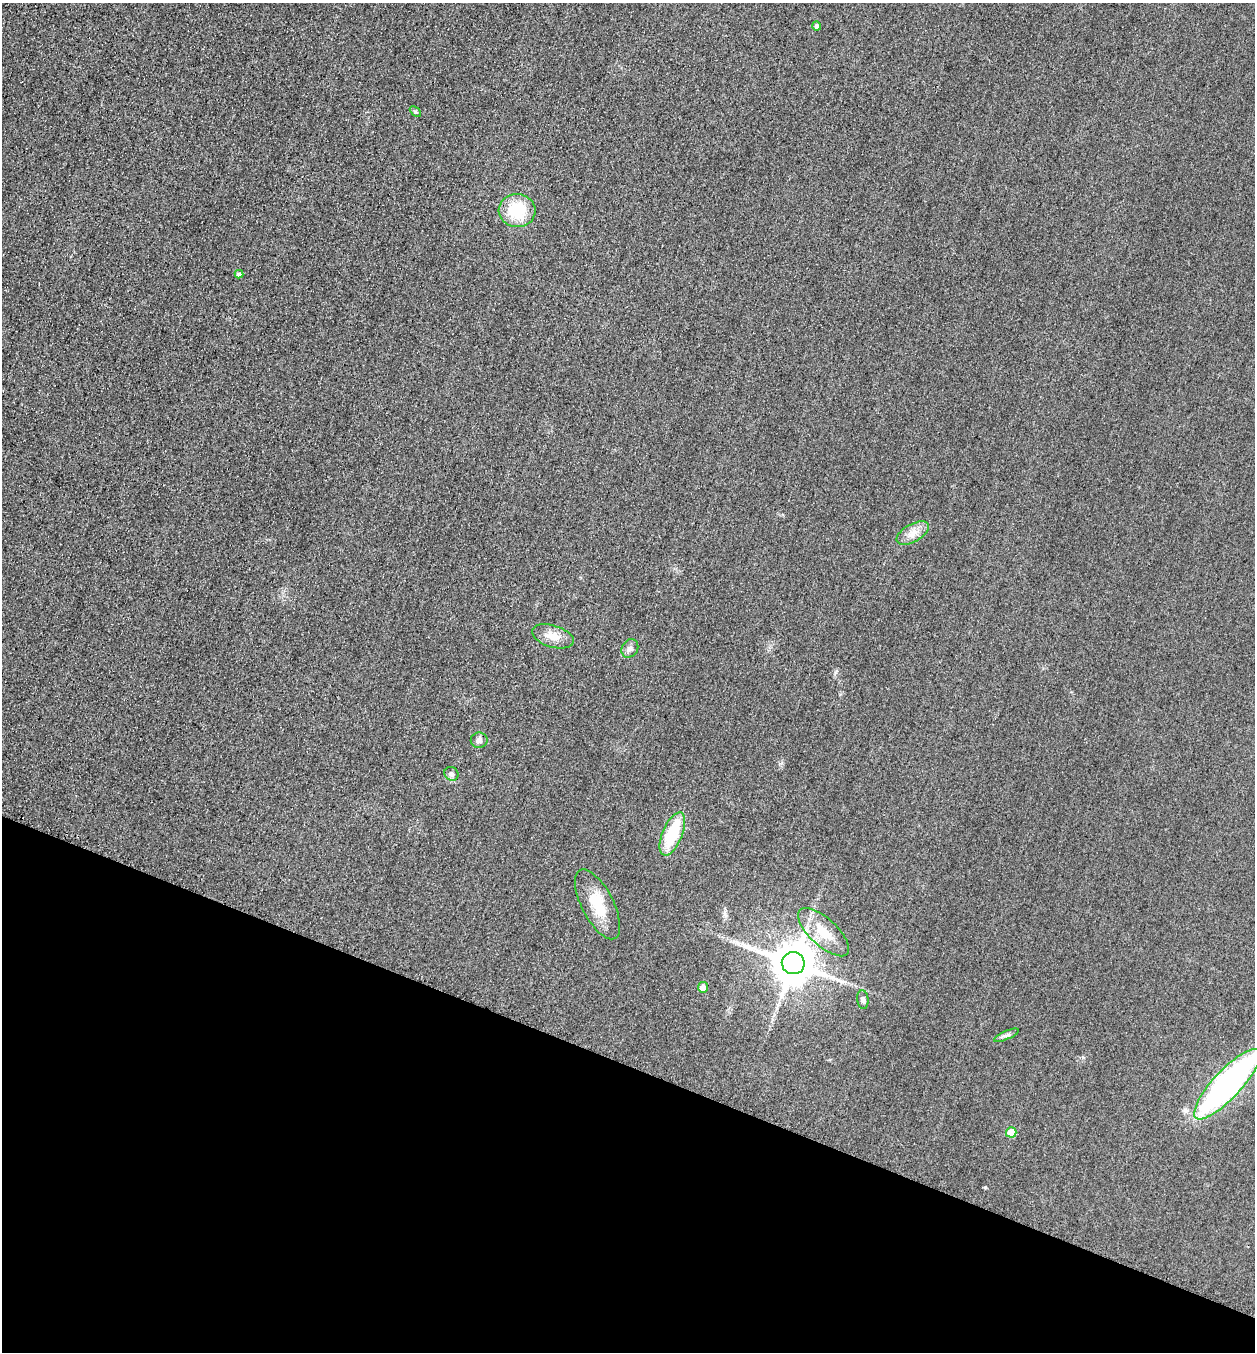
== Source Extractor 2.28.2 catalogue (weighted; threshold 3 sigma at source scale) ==
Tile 15 of 4 x 4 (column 3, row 4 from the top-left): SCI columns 2668-3920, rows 24-1373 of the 5463 x 5449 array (HDU 1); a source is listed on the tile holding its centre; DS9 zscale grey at full resolution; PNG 1257 x 1354 px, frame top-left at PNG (2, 3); each listed source drawn as its Kron ellipse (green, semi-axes under 4 px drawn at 4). Shown black and unused: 21% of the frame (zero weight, under 3 of 4 exposures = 3% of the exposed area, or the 3 px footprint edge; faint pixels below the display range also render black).
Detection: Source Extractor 2.28.2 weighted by HDU 2 'WHT'; one run over the whole footprint, this tile lists its part. Background 0.0772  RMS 0.017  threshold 0.0761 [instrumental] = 3 sigma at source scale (4.5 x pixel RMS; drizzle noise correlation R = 1.50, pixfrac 1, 0.05/0.05 arcsec/px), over >= 5 px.
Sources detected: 18; all 18 listed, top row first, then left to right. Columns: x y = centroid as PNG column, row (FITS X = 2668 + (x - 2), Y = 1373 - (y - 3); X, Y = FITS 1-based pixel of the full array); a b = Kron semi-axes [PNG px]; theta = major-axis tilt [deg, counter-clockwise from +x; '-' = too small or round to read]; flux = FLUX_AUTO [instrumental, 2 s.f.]
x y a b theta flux
817 26 4 4 - 6.9
415 112 6 4 -45 2.4
517 210 18 16 -4 66
239 274 4 4 - 4.8
913 533 18 9 30 16
553 636 21 11 -16 21
630 648 10 8 59 6.7
479 740 8 8 - 6.6
451 774 7 6 - 5.7
672 834 23 10 67 80
597 904 38 16 -63 49
824 932 32 13 -43 44
793 963 11 11 - 6700
703 987 5 5 - 14
863 1000 9 5 -84 4.8
1006 1035 13 3 24 4.7
1227 1084 46 14 47 490
1011 1132 5 5 - 26
Isophote crosses this tile's border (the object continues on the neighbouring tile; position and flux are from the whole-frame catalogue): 1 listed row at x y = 1227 1084
Unlisted compact peaks at least as high as the median listed source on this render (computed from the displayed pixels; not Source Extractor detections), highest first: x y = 985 1187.